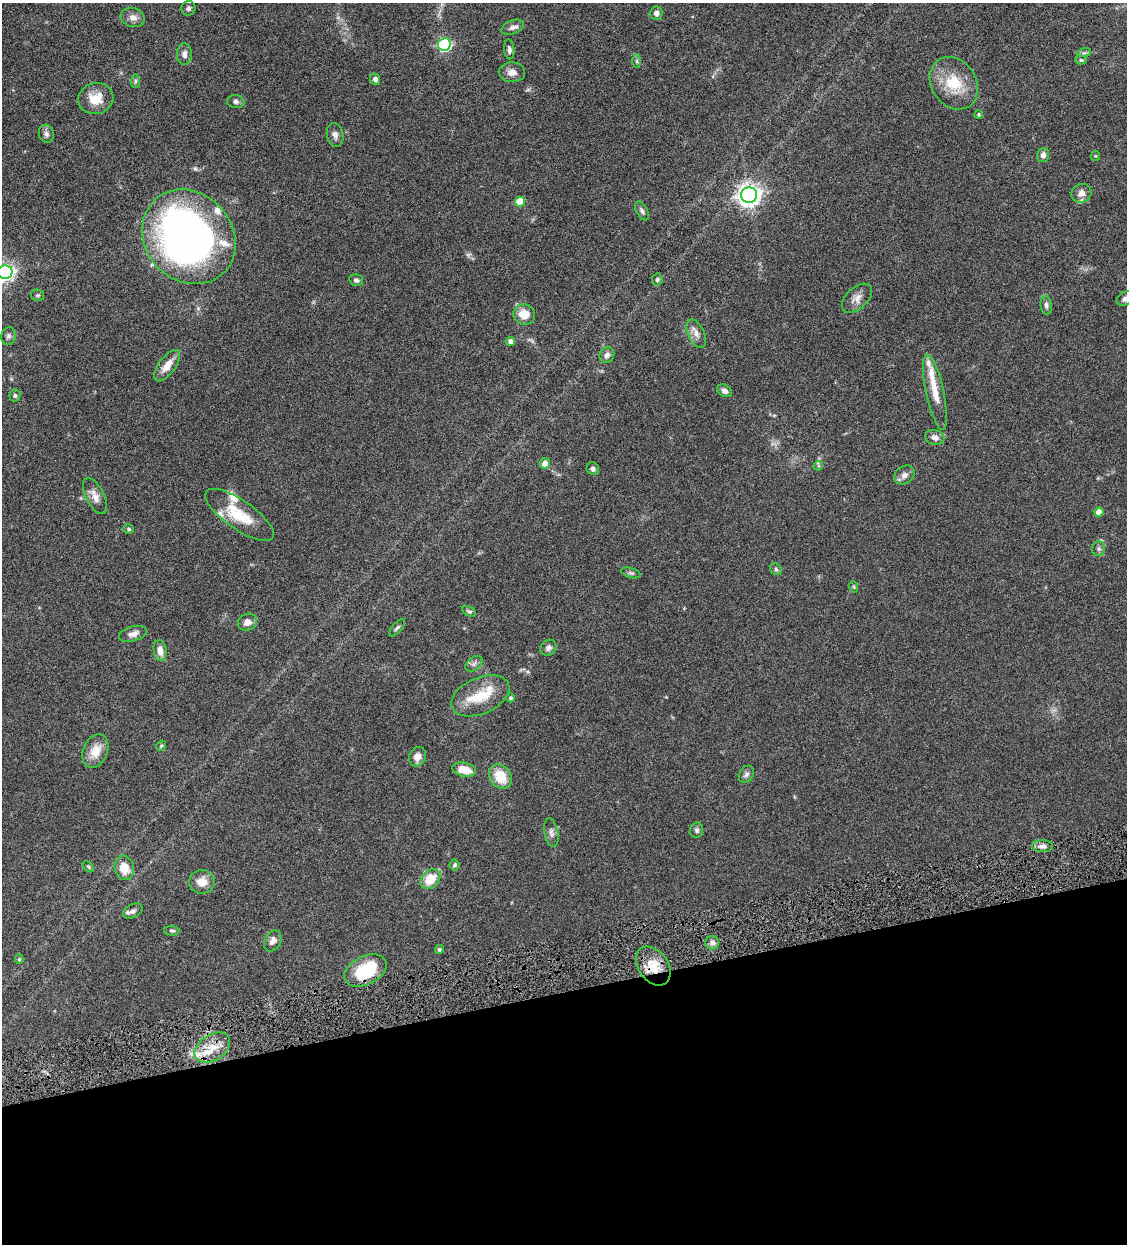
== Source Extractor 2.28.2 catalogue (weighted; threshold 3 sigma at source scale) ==
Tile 14 of 4 x 4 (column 2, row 4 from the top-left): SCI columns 1389-2513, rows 3-1244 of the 4911 x 4971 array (HDU 1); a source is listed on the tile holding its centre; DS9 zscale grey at full resolution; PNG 1129 x 1246 px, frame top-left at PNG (2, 3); each listed source drawn as its Kron ellipse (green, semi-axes under 4 px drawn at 4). Shown black and unused: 20% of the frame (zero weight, under 4 of 8 exposures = <1% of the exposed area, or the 3 px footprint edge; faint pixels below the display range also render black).
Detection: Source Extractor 2.28.2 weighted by HDU 2 'WHT'; one run over the whole footprint, this tile lists its part. Background 0.0442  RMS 0.0037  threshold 0.0153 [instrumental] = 3 sigma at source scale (4.09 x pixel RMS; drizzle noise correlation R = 1.36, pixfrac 0.8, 0.05/0.05 arcsec/px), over >= 5 px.
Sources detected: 99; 2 too faint to see at this stretch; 1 inside a brighter object's white glare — neither listed nor drawn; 9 inside a brighter listed object's ellipse — not listed separately; the other 87 listed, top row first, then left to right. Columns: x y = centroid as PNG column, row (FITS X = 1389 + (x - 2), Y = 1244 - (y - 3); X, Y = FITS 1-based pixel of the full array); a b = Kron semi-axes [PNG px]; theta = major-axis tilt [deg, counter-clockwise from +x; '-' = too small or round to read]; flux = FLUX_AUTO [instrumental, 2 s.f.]
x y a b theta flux
188 8 7 7 - 0.89
656 13 7 6 - 1.1
133 17 12 9 -17 2.1
513 27 11 7 22 1.5
444 44 6 6 - 46
509 49 10 5 -85 0.99
1084 53 7 4 18 0.63
184 54 10 7 -89 1.7
1081 60 6 4 -2 0.54
637 61 7 4 -89 0.55
512 72 13 10 -2 2.4
375 79 5 5 - 1.2
135 81 7 4 89 0.62
954 83 28 22 -56 12
96 99 18 15 14 6.8
236 101 8 6 -6 0.96
979 115 4 4 - 0.44
46 134 9 7 -75 1.2
335 135 12 8 -77 1.5
1043 155 7 6 - 1.5
1095 156 5 4 - 0.39
1081 193 10 9 - 2.2
749 195 8 7 - 250
520 202 5 5 - 8.8
642 211 10 5 -60 1
189 237 50 43 -47 180
5 272 7 7 - 140
356 280 7 5 -15 0.96
657 280 6 5 - 0.77
38 295 6 5 - 0.58
857 298 18 10 42 2.7
1125 299 9 6 34 1.4
1046 305 9 5 -85 1.1
524 315 11 10 - 5.2
696 334 15 8 -64 2.3
8 336 9 7 75 1
510 342 4 4 - 2
607 355 8 7 - 1.4
167 366 18 8 53 3.7
725 391 8 5 -34 1.3
935 392 38 9 -78 5.9
15 395 6 5 - 0.63
935 437 10 7 -17 2
545 463 5 5 - 2.1
818 466 5 5 - 0.5
593 469 6 6 - 0.84
904 475 11 8 38 1.8
95 496 20 9 -63 2.9
1099 512 4 4 - 2.9
239 515 40 14 -35 13
129 529 5 4 - 0.64
1099 549 7 6 - 0.9
776 569 6 5 - 0.65
631 573 10 4 -18 0.72
854 587 6 3 -72 0.38
469 611 7 4 -28 0.62
247 622 10 8 26 2.4
397 628 11 4 47 0.77
133 634 14 7 15 1.9
548 648 8 7 - 1.4
160 651 10 6 -81 2.6
474 664 9 6 39 1.1
480 696 31 18 23 10
510 698 4 4 - 0.63
161 746 5 4 - 0.54
95 751 17 12 66 5.7
417 757 10 8 63 2.7
464 770 12 7 -12 5.4
746 774 9 7 57 1.1
500 777 13 10 -54 7.9
697 830 7 6 - 0.79
551 833 14 7 -80 1.5
1043 846 10 6 -2 1.6
455 865 5 5 - 0.68
88 867 7 4 -45 0.46
124 868 12 9 -78 4.9
430 879 11 8 44 7.5
202 882 13 11 -1 3.8
133 911 10 6 28 1.3
172 931 7 5 -2 0.64
273 941 11 8 61 2.1
712 943 7 6 - 1.4
439 949 4 4 - 0.67
19 959 5 4 - 0.51
653 966 21 15 -55 7.2
365 970 22 14 26 18
212 1048 19 13 34 7.1
Overlapping masked pixels (flux is a lower limit): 2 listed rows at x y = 653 966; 212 1048
Isophote crosses this tile's border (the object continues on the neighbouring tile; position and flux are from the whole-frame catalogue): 2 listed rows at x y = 5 272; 1125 299